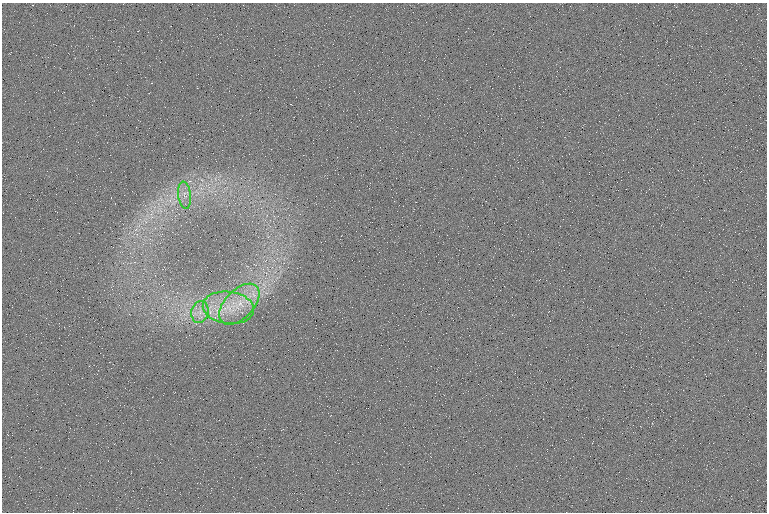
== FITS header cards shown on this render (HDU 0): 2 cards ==
NAXIS1  =                  765 /fastest changing axis
NAXIS2  =                  510 /next to fastest changing axis

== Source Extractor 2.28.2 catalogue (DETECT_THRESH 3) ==
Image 765 x 510 px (HDU 0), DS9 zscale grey, 1 PNG px = 1 image px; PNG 769 x 514 px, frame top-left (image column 1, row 510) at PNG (2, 3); each listed source drawn as its Kron ellipse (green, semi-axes under 4 px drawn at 4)
Background 102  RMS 5.5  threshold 16.6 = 3 sigma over >= 5 px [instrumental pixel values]
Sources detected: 4; all 4 listed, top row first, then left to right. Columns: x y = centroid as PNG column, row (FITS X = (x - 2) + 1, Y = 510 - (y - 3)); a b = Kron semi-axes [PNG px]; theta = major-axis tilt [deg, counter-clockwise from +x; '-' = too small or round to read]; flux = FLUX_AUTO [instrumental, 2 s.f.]
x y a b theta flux
185 195 14 6 -83 2400
239 304 25 14 46 11000
228 308 26 16 -7 12000
200 312 11 8 76 3300